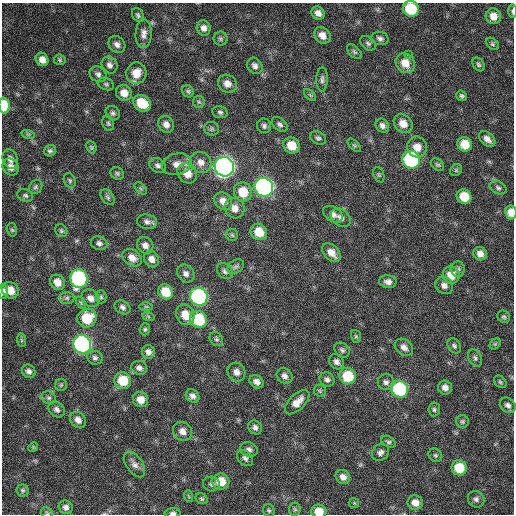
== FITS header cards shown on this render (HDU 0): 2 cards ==
NAXIS1  =                  512 / Axis length
NAXIS2  =                  512 / Axis length

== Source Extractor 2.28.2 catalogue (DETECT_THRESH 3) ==
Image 512 x 512 px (HDU 0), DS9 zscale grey, 1 PNG px = 1 image px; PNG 516 x 516 px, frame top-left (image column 1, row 512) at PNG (2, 3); each listed source drawn as its Kron ellipse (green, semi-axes under 4 px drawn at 4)
Background 298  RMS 18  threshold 53.2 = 3 sigma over >= 5 px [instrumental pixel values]
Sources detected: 173; all 173 listed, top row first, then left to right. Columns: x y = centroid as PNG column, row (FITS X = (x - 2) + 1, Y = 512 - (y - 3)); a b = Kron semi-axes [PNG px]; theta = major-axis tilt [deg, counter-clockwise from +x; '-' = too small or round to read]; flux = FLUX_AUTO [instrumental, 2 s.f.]
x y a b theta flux
411 9 8 7 - 55000
512 11 7 3 90 2200
318 13 7 6 - 6900
138 15 7 5 -61 2600
493 16 8 7 - 11000
204 28 8 7 - 6300
144 34 14 8 87 7500
322 35 9 7 -44 9500
380 38 8 6 -15 3900
220 39 7 7 - 2900
368 43 8 6 -40 3000
117 44 9 7 -46 6000
492 44 7 5 -42 2200
354 52 9 5 -45 2700
408 55 3 2 - 3400
42 59 7 6 - 8300
60 60 6 5 - 1900
405 63 10 9 - 15000
478 64 7 5 -58 2500
109 65 9 7 -58 5200
255 66 8 7 - 5000
136 73 11 10 - 18000
98 74 9 7 -34 4400
322 79 12 5 89 4000
106 84 8 6 -19 2500
227 84 10 8 -36 8800
188 91 6 5 - 2200
124 93 8 7 - 12000
310 95 7 4 -45 1900
462 96 6 5 - 2500
199 102 6 5 - 2200
142 103 9 7 -37 31000
4 106 8 5 -87 36000
220 112 8 6 -10 2900
113 113 7 6 - 3100
108 123 8 5 -68 2400
166 124 8 7 - 6800
280 124 9 6 -41 3500
403 124 10 8 -42 13000
264 126 7 7 - 3200
382 126 7 6 - 4800
211 129 7 6 - 2600
28 134 7 4 -18 1800
318 138 8 6 -26 3100
487 139 9 6 -42 6800
465 144 7 7 - 19000
291 145 8 7 - 19000
354 145 8 4 -44 2100
91 147 6 5 - 1700
417 147 10 10 - 12000
50 151 6 5 - 2800
10 159 10 7 -67 6400
411 160 9 8 - 190000
201 162 11 10 - 9200
177 164 15 10 14 11000
158 165 9 7 -28 3800
437 165 7 5 -37 2100
11 167 9 7 -56 8200
224 167 10 9 - 710000
456 170 6 5 - 2100
117 173 7 6 - 2400
187 173 10 9 - 15000
379 175 8 5 -71 1900
70 180 7 5 -66 2400
36 187 8 6 51 2700
264 187 9 9 - 400000
141 188 7 4 -45 1800
498 188 9 6 -25 3200
243 192 10 9 - 28000
25 195 8 6 -21 3000
108 197 9 6 -53 3000
464 197 8 7 - 25000
223 201 10 8 -43 9800
235 208 10 9 - 11000
511 212 7 5 -81 13000
333 214 11 7 -32 5800
341 218 11 8 -39 5800
147 222 10 7 -8 4700
12 230 7 5 -73 2100
61 231 7 5 -55 2300
259 232 8 8 - 23000
232 235 6 6 - 2100
99 243 8 6 -21 4000
145 245 9 7 -52 6700
331 253 11 7 -45 10000
480 254 7 6 - 8100
132 258 10 8 -36 9500
151 259 8 7 - 7500
236 266 9 6 31 3300
458 269 8 7 - 3200
225 271 9 7 -48 3500
186 273 9 8 - 5500
451 275 9 8 - 18000
79 278 9 8 - 190000
57 282 8 7 - 12000
388 282 8 6 -7 5400
444 285 9 8 - 5900
10 290 9 8 - 15000
3 291 7 4 89 4800
166 292 8 7 - 25000
101 297 6 5 - 2100
199 297 9 8 - 260000
67 298 7 6 - 3100
90 298 9 8 - 7200
81 303 7 4 -56 1600
146 306 6 4 0 1600
123 307 8 6 -36 4000
185 315 11 9 -63 16000
148 316 6 4 -19 1700
504 317 6 5 - 2300
87 318 10 9 - 35000
198 320 9 8 - 60000
145 329 6 5 - 2200
356 336 6 5 - 1800
216 339 8 6 -51 2700
21 340 7 4 -89 2200
82 344 9 8 - 340000
495 344 6 5 - 1800
454 346 8 6 -58 2900
404 347 10 7 -38 6300
342 350 8 6 -41 3600
148 352 7 6 - 5200
95 358 8 6 -23 3600
475 358 9 6 -62 3700
336 362 8 7 - 4700
139 368 8 7 - 4500
29 371 7 6 - 4500
236 372 9 8 - 7400
284 376 8 7 - 5400
348 376 8 8 - 43000
327 379 8 6 -31 4300
123 381 8 8 - 34000
257 382 8 6 -34 6100
386 382 8 8 - 4400
500 382 7 5 -45 2100
61 385 6 6 - 2200
445 387 7 7 - 6700
400 389 9 8 - 130000
320 391 6 6 - 2200
193 396 7 6 - 5100
49 398 8 6 -29 3100
141 400 8 7 - 12000
297 402 15 7 45 12000
508 405 9 7 -40 4900
57 409 9 7 -41 4500
434 409 7 6 - 2700
78 420 9 7 -45 6900
462 421 6 6 - 2400
255 427 7 6 - 4200
182 431 10 9 - 8600
388 442 8 5 -29 2500
33 447 5 4 - 1300
249 449 9 7 -22 4800
380 452 9 7 41 4500
435 455 7 6 - 2500
245 458 9 6 -45 3900
134 464 14 8 -55 7200
459 468 8 7 - 33000
343 477 8 6 -41 7000
221 482 8 8 - 21000
211 484 8 7 - 3800
23 490 6 6 - 2100
188 496 6 3 -70 1300
202 499 6 5 - 1900
476 499 8 8 - 4400
354 503 5 5 - 1400
415 503 8 7 - 9500
66 507 7 6 - 4800
295 509 6 5 - 2000
269 510 6 5 - 2100
319 511 7 6 - 19000
47 513 6 5 - 2000
173 513 8 4 1 3100
At the frame edge (FLAGS 8, measured only in part): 8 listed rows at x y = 411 9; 512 11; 4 106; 511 212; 3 291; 319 511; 47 513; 173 513